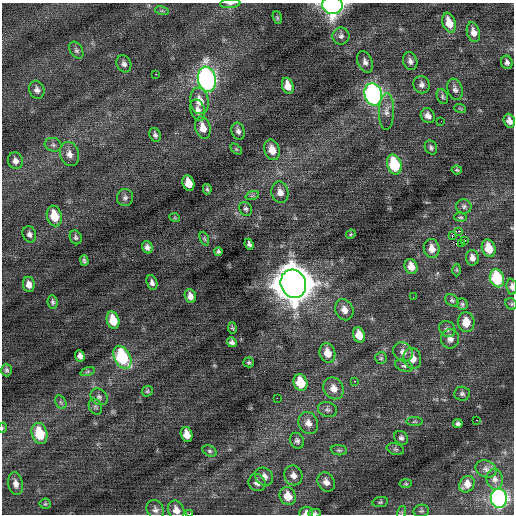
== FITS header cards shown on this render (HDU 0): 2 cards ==
NAXIS1  =                  512 / Axis length
NAXIS2  =                  512 / Axis length

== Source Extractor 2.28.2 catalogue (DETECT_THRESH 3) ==
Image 512 x 512 px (HDU 0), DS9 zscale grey, 1 PNG px = 1 image px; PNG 516 x 516 px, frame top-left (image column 1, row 512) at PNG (2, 3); each listed source drawn as its Kron ellipse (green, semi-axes under 4 px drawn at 4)
Background 0.0189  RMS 0.75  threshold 2.26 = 3 sigma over >= 5 px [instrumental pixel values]
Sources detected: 136; all 136 listed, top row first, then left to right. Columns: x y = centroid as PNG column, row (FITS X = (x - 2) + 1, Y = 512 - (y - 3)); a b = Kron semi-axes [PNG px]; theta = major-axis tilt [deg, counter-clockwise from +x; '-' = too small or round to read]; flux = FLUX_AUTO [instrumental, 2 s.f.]
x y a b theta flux
230 4 10 4 5 130
332 5 10 9 - 14000
162 11 7 4 -17 83
277 18 6 4 -71 65
449 23 10 6 -71 760
473 32 10 6 -75 350
341 36 8 8 - 170
76 50 9 6 -58 140
410 61 9 7 -72 200
365 62 11 7 -67 220
507 62 7 6 - 160
124 64 9 7 -62 190
156 74 2 2 - 140
207 79 13 9 -79 16000
422 85 8 8 - 210
288 86 8 5 -74 510
455 89 11 7 -72 210
37 90 9 7 -67 210
373 94 11 8 -75 15000
442 96 8 5 -69 100
200 101 13 9 -81 650
460 108 6 3 -19 58
198 110 11 7 -73 300
386 111 18 7 89 380
428 116 8 6 -52 260
441 121 2 2 - 36
509 121 7 5 -71 280
203 128 11 7 -74 580
238 131 9 6 -73 170
155 135 7 5 -67 120
53 145 8 6 -15 150
431 148 7 6 - 120
236 149 6 4 -45 60
272 150 10 7 -72 540
69 154 12 9 -74 360
15 161 8 7 - 270
394 164 10 7 -74 2500
457 170 5 4 - 65
188 183 8 5 -74 690
207 189 5 3 - 83
280 192 11 8 -77 340
252 196 7 4 19 81
125 198 8 8 - 170
464 206 8 7 - 150
246 209 7 6 - 120
54 216 10 7 -74 1100
460 217 6 4 -3 70
175 218 5 3 - 42
458 231 3 2 - 3000
29 234 8 6 -67 170
351 234 5 3 - 54
452 235 3 2 - 43
76 237 7 5 -64 110
204 239 7 4 -69 79
465 241 3 3 - 100
249 244 5 4 - 140
461 244 3 2 - 190
147 247 6 5 - 180
432 248 9 8 - 430
489 248 9 6 -71 860
218 251 4 4 - 90
472 258 8 6 -81 240
84 261 5 3 - 95
411 266 7 6 - 490
457 270 6 4 -89 63
497 278 9 7 -74 2900
152 283 7 5 -73 170
29 284 8 6 -82 310
293 284 14 12 -65 130000
512 287 8 5 -84 200
190 296 7 5 -73 270
413 297 2 2 - 27
452 300 7 5 -33 99
53 302 7 5 -84 110
462 304 6 5 - 96
511 304 6 5 - 85
344 310 11 9 -66 380
113 320 9 6 -74 880
466 322 10 8 -85 800
232 328 6 4 -80 64
447 329 9 7 -44 180
359 335 8 6 -71 690
450 339 9 9 - 300
232 342 5 4 - 140
403 352 10 9 - 340
327 353 10 7 -75 610
80 356 5 5 - 180
122 357 12 8 -62 3600
381 358 6 6 - 84
412 358 10 8 -74 530
249 362 5 5 - 72
404 366 9 5 -20 140
7 370 6 5 - 110
88 371 8 3 19 78
354 381 3 2 - 90
300 382 8 6 -70 1300
333 388 11 9 -60 480
147 391 6 5 - 76
462 394 7 7 - 140
99 397 9 7 -38 180
277 398 2 2 - 350
61 402 7 5 -59 99
95 407 8 6 -65 130
327 410 10 7 -18 170
476 420 3 2 - 520
414 422 8 4 0 81
308 423 11 9 -66 380
458 424 4 4 - 130
2 428 5 3 - 44
39 433 11 7 -73 1700
187 435 8 5 -75 580
401 438 7 6 - 140
297 441 8 7 - 150
395 449 9 5 -18 110
339 450 8 5 -7 100
209 451 7 5 -27 99
486 469 10 8 -25 220
293 475 10 9 - 330
264 476 10 8 -40 310
495 479 10 8 -83 220
326 482 10 8 -61 320
257 483 9 8 - 270
16 484 11 7 -78 280
406 484 6 4 6 68
467 484 9 7 52 420
288 496 9 8 - 780
499 498 9 8 - 14000
380 502 8 5 9 89
45 504 5 5 - 68
155 510 10 8 -61 210
176 510 10 8 -60 360
421 511 8 6 11 100
402 512 6 4 72 72
306 513 7 6 - 200
315 513 6 4 4 98
189 514 3 2 - 1900
At the frame edge (FLAGS 8, measured only in part): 8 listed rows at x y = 230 4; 332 5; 512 287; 2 428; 176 510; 306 513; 315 513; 189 514